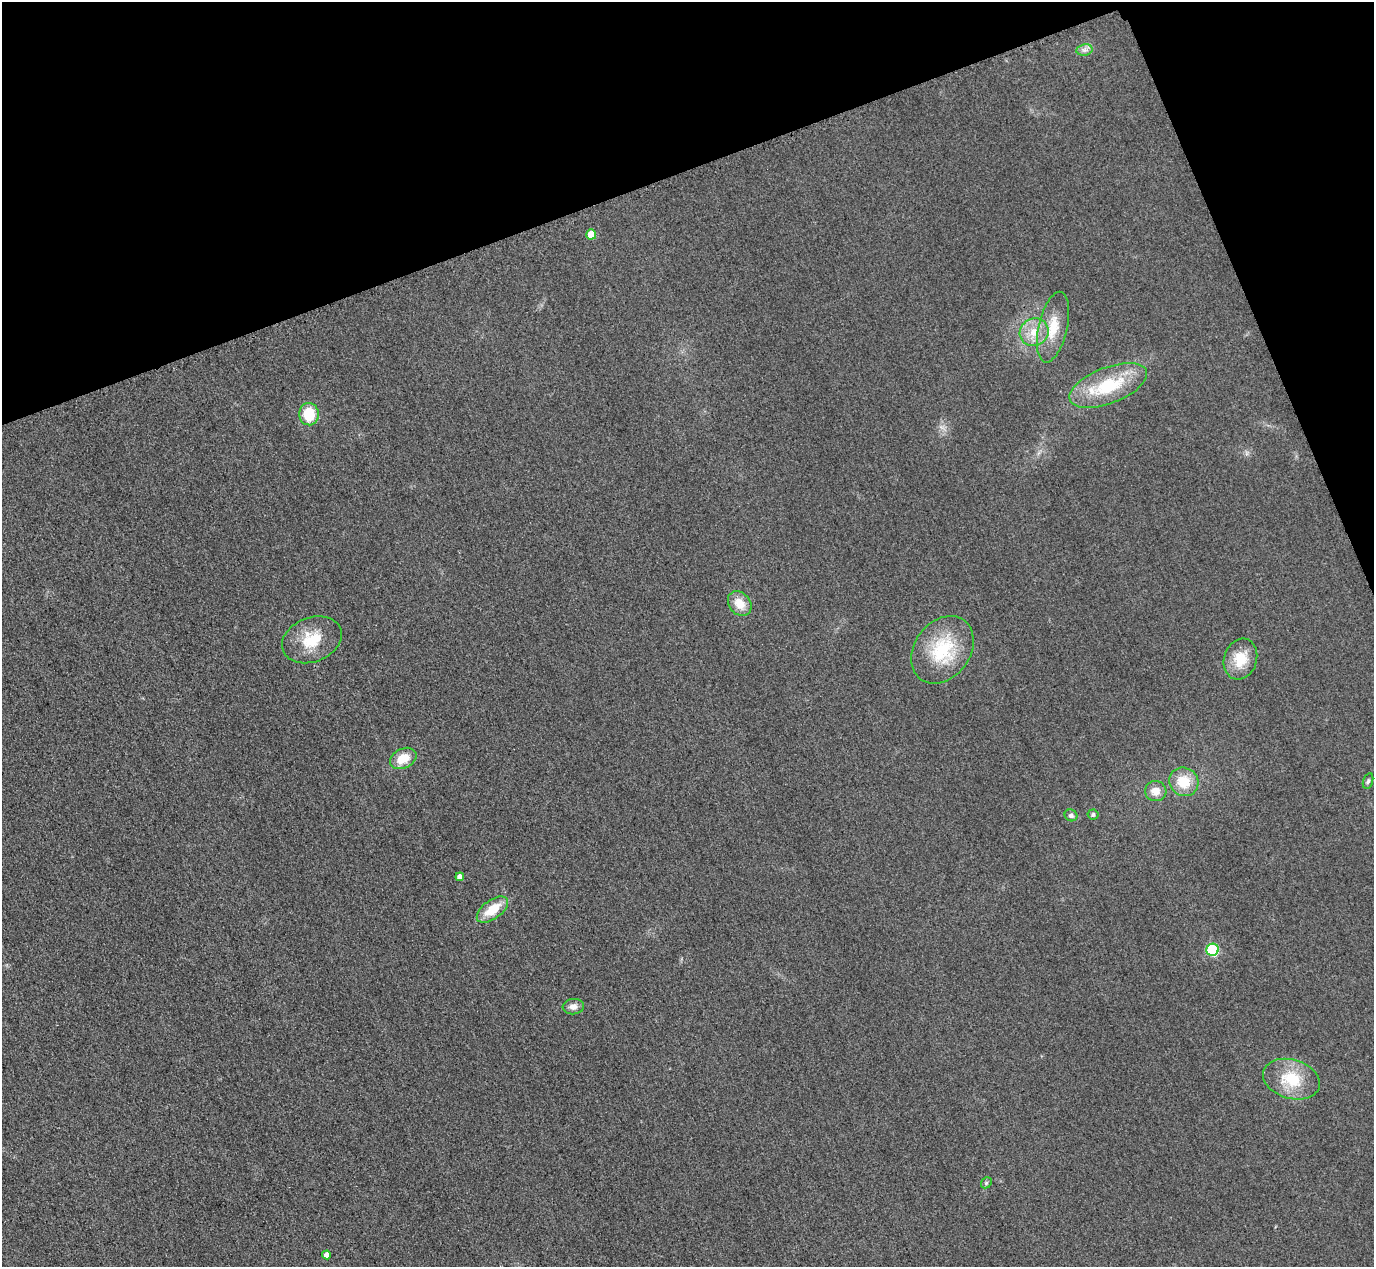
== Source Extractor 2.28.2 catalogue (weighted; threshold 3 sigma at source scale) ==
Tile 3 of 4 x 4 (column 3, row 1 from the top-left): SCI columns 2773-4144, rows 4097-5361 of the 5546 x 5533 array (HDU 1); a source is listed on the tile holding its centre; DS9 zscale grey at full resolution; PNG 1376 x 1269 px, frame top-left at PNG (2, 2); each listed source drawn as its Kron ellipse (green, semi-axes under 4 px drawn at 4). Shown black and unused: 18% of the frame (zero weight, under 3 of 4 exposures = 3% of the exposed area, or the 3 px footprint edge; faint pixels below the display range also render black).
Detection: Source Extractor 2.28.2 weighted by HDU 2 'WHT'; one run over the whole footprint, this tile lists its part. Background 0.146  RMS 0.019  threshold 0.0864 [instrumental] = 3 sigma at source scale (4.5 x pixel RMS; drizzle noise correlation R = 1.50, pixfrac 1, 0.05/0.05 arcsec/px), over >= 5 px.
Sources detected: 23; all 23 listed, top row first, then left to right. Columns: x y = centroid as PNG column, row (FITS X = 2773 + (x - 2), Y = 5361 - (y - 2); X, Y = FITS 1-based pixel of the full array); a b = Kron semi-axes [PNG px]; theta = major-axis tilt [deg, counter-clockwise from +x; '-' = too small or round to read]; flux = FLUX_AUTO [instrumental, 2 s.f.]
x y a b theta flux
1084 50 8 5 11 6.8
591 234 5 5 - 31
1053 327 36 14 77 51
1034 332 15 13 29 33
1108 385 41 18 21 120
309 414 11 10 - 60
740 604 13 10 -50 30
312 640 31 22 22 64
942 650 36 28 53 120
1240 659 21 16 72 47
403 758 14 10 25 36
1368 781 8 5 73 4.3
1184 782 15 14 - 50
1156 791 10 10 - 22
1071 815 6 5 - 5.7
1093 815 5 5 - 4.5
460 877 4 4 - 12
492 909 18 9 36 46
1213 950 6 6 - 150
573 1007 11 7 6 11
1291 1079 29 19 -16 74
986 1183 6 4 48 3.3
327 1255 4 4 - 12